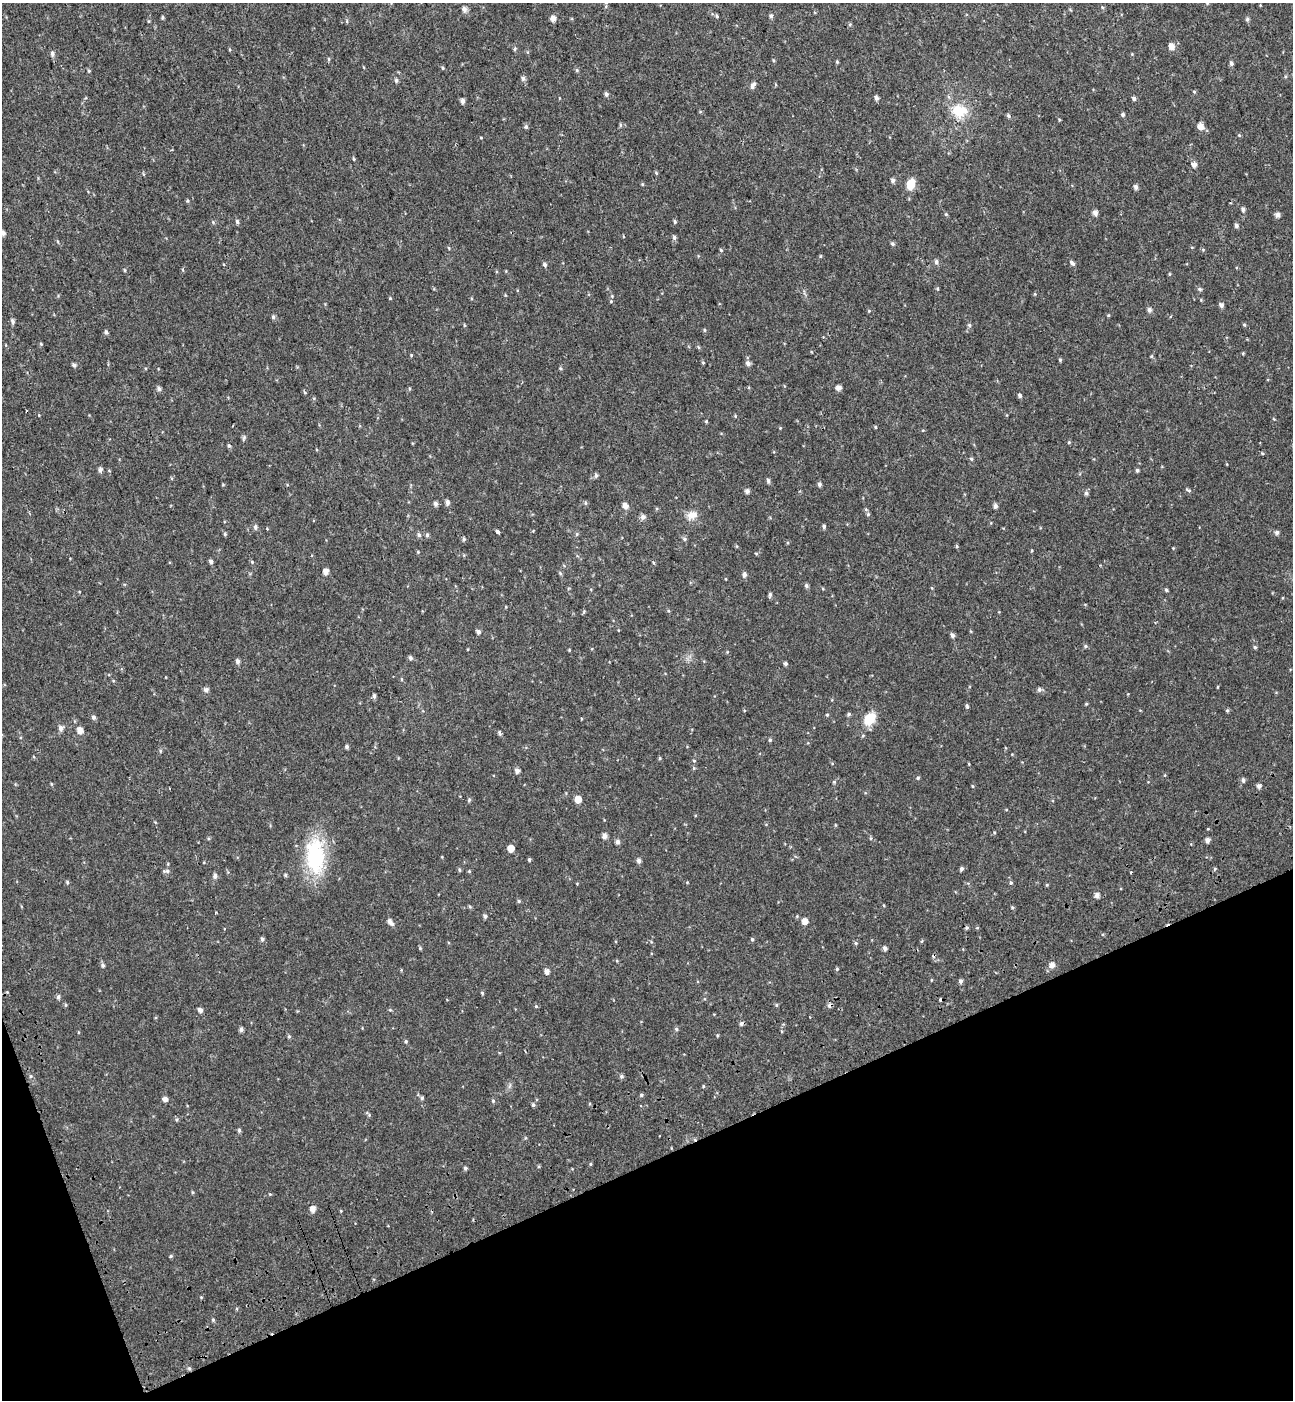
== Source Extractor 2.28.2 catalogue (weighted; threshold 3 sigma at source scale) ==
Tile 14 of 4 x 4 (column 2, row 4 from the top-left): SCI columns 1524-2814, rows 102-1499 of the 5576 x 5797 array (HDU 1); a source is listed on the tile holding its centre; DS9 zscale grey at full resolution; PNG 1295 x 1402 px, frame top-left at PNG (2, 3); no overlay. Shown black and unused: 19% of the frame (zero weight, under 2 of 3 exposures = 6% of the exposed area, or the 3 px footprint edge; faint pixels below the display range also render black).
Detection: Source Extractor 2.28.2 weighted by HDU 2 'WHT'; one run over the whole footprint, this tile lists its part. Background 0.0199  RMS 0.008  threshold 0.036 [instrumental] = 3 sigma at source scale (4.5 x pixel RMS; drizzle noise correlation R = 1.50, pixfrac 1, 0.0396/0.0396 arcsec/px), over >= 5 px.
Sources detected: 227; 5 cosmic-ray / hot-pixel residue — not listed; the other 222 listed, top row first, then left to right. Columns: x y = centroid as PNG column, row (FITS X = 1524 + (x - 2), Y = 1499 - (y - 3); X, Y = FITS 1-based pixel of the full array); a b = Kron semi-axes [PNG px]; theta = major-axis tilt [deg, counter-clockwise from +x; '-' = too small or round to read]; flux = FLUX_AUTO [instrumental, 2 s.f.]
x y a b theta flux
1207 3 5 4 - 0.64
464 9 6 5 - 2.9
717 16 6 4 -88 0.84
771 16 5 5 - 1.7
162 17 5 3 - 0.97
553 18 5 5 - 4.6
1247 19 5 5 - 1.5
1171 46 6 5 - 5.5
515 49 5 4 - 1.1
52 54 7 5 -85 2.2
328 59 5 3 - 0.81
837 62 5 4 - 0.89
1231 63 5 5 - 1.7
443 68 4 4 - 0.86
577 70 5 4 - 1
89 71 4 4 - 0.81
523 78 6 5 - 2.1
396 80 5 5 - 1.5
753 85 10 6 61 2.7
1194 91 5 3 - 0.7
606 94 5 4 - 1.9
876 98 5 4 - 2.2
1134 98 5 4 - 1.7
462 101 5 4 - 2.4
959 111 18 15 -3 18
1123 115 5 5 - 1.3
1008 116 6 5 - 1.3
620 125 6 4 73 0.93
1200 126 6 6 - 6
526 127 5 5 - 1.4
1239 135 5 3 - 0.68
481 138 4 3 - 0.54
354 159 4 4 - 0.77
1194 164 5 5 - 3.8
656 173 5 4 - 0.89
893 180 5 5 - 2.1
642 184 5 3 - 0.68
911 184 10 7 73 13
1136 187 5 4 - 2.4
187 201 5 4 - 0.83
1243 209 5 4 - 2.1
1095 213 5 5 - 3.3
946 214 5 4 - 0.86
1277 215 5 5 - 2.9
237 221 6 4 -85 1.4
675 221 5 4 - 1.2
1236 225 5 5 - 1.8
3 233 5 5 - 2.8
674 237 6 5 - 1.7
892 244 5 5 - 1.3
449 248 5 3 - 0.65
721 250 5 4 - 0.91
936 262 6 5 - 2.1
1072 263 8 5 -44 1.9
545 265 6 4 -58 1.7
125 270 5 3 - 0.76
183 270 5 3 - 0.7
1169 274 5 3 - 0.7
938 289 5 3 - 0.73
1200 289 6 5 - 1.2
1035 294 5 3 - 0.63
611 301 4 3 - 0.71
1221 305 5 5 - 2.2
1149 310 5 5 - 2.3
869 311 4 3 - 0.65
1171 316 4 3 - 0.63
273 317 6 5 - 1.4
12 321 6 5 - 1.8
464 325 5 3 - 0.72
969 325 5 5 - 1.1
1244 325 5 4 - 0.87
705 330 5 3 - 0.79
106 332 5 4 - 1.4
41 344 5 3 - 0.74
698 347 6 4 -71 0.85
411 355 5 3 - 0.67
1060 360 5 4 - 1
703 362 5 3 - 0.65
748 363 7 6 - 2.5
74 365 6 4 -44 1.8
560 368 5 3 - 0.89
838 388 5 4 - 4.2
159 389 5 5 - 2
305 392 6 3 -46 0.85
1020 396 4 4 - 1.7
706 421 4 4 - 0.73
875 427 5 3 - 0.63
244 438 9 4 79 1.4
1069 442 4 3 - 0.7
229 446 5 5 - 1.2
971 459 5 4 - 0.98
100 470 5 5 - 2.2
1137 470 4 4 - 1.4
596 475 6 4 76 1.5
768 481 6 5 - 1.6
819 484 5 4 - 1.9
1188 490 7 3 -26 1.1
747 491 5 5 - 2.5
1086 493 6 5 - 1.7
447 502 6 5 - 2.6
585 503 6 4 -89 1.1
435 504 5 5 - 2.2
625 506 6 5 - 4.1
995 506 5 4 - 2.3
868 514 5 5 - 1.3
692 515 14 10 10 6.4
643 517 7 6 - 2.6
255 527 6 5 - 1.9
824 527 5 4 - 1.5
498 532 4 3 - 3.6
1277 532 6 5 - 1.8
225 534 4 4 - 1.1
577 534 5 5 - 1.1
419 535 6 5 - 1.6
427 535 5 4 - 1.6
464 539 5 5 - 1.3
684 539 6 5 - 1.3
956 546 6 3 -70 0.84
418 552 4 3 - 0.72
756 553 5 3 - 0.78
211 561 5 4 - 2.1
252 562 5 4 - 0.87
326 571 5 5 - 4.6
560 573 5 4 - 0.99
744 574 6 5 - 2.4
806 586 5 5 - 1.4
932 588 5 3 - 0.63
1166 590 4 4 - 1.3
770 595 7 4 82 1.5
478 632 5 4 - 2.1
952 635 5 4 - 2.1
1085 646 5 5 - 1.1
1255 647 5 4 - 1.2
569 650 4 3 - 0.66
410 658 6 5 - 1.8
238 661 6 5 - 2
785 664 4 4 - 1.6
1217 687 4 3 - 0.56
1039 689 6 6 - 1.8
206 690 5 5 - 2.4
374 696 6 4 90 1.6
967 706 6 4 -69 1
1227 710 5 4 - 1
849 714 5 5 - 1.1
827 715 4 4 - 0.8
94 717 5 5 - 1.8
870 719 13 10 53 16
61 728 6 6 - 2.9
80 730 6 5 - 5.3
499 733 7 4 -76 1.3
863 735 5 3 - 0.72
770 740 5 4 - 1.1
347 747 4 4 - 1.6
160 751 6 4 -90 0.89
660 758 4 4 - 0.92
694 761 4 4 - 0.79
969 764 4 3 - 0.57
517 770 5 5 - 3.2
918 778 5 4 - 0.97
1243 780 6 5 - 1.6
973 786 5 3 - 0.75
1259 786 5 5 - 2.3
578 799 6 5 - 7.4
469 800 5 4 - 1.1
605 836 5 5 - 3.7
871 838 5 3 - 0.73
1208 840 5 5 - 3
617 842 5 5 - 2.4
511 848 5 5 - 7.8
315 856 45 23 -88 56
529 860 5 4 - 0.89
639 861 5 5 - 2.4
961 869 4 4 - 1.9
459 870 5 3 - 0.87
166 871 9 3 5 1.4
469 871 5 4 - 0.69
285 875 5 4 - 1
215 876 6 5 - 2.3
67 882 5 4 - 1.1
1011 883 5 5 - 1.2
1097 895 5 5 - 3.1
519 901 5 5 - 1
485 916 5 4 - 1.7
804 921 5 5 - 5.8
390 922 9 5 -47 3.4
262 939 5 5 - 1.3
752 939 4 4 - 1.1
856 943 5 4 - 1.2
420 948 5 4 - 0.83
885 948 5 4 - 2.3
103 965 5 5 - 1.5
1052 965 6 5 - 3.9
837 969 5 4 - 0.89
547 971 6 5 - 3.1
960 981 5 4 - 1.9
482 993 5 4 - 0.89
58 997 6 5 - 1.6
66 1005 5 3 - 0.86
776 1005 4 4 - 0.99
536 1006 5 4 - 0.88
200 1010 5 4 - 2.6
741 1024 6 5 - 1.7
241 1029 5 5 - 2
676 1029 5 4 - 1.3
78 1032 4 3 - 0.6
289 1036 5 4 - 1.2
406 1041 5 4 - 1.1
621 1076 5 4 - 1.5
703 1086 5 3 - 0.78
641 1095 5 4 - 1.1
422 1098 5 5 - 1.2
165 1099 5 5 - 3.3
493 1101 5 5 - 1.2
533 1105 5 4 - 1.5
239 1130 5 4 - 1.3
590 1164 5 3 - 0.77
465 1168 5 5 - 1.3
192 1192 5 3 - 0.73
313 1209 6 5 - 4.6
171 1256 5 4 - 1
213 1320 5 4 - 0.98
189 1369 5 4 - 1.3
Overlapping masked pixels (flux is a lower limit): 1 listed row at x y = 189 1369
Isophote crosses this tile's border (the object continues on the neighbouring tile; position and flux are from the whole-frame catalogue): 2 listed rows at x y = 1207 3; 3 233